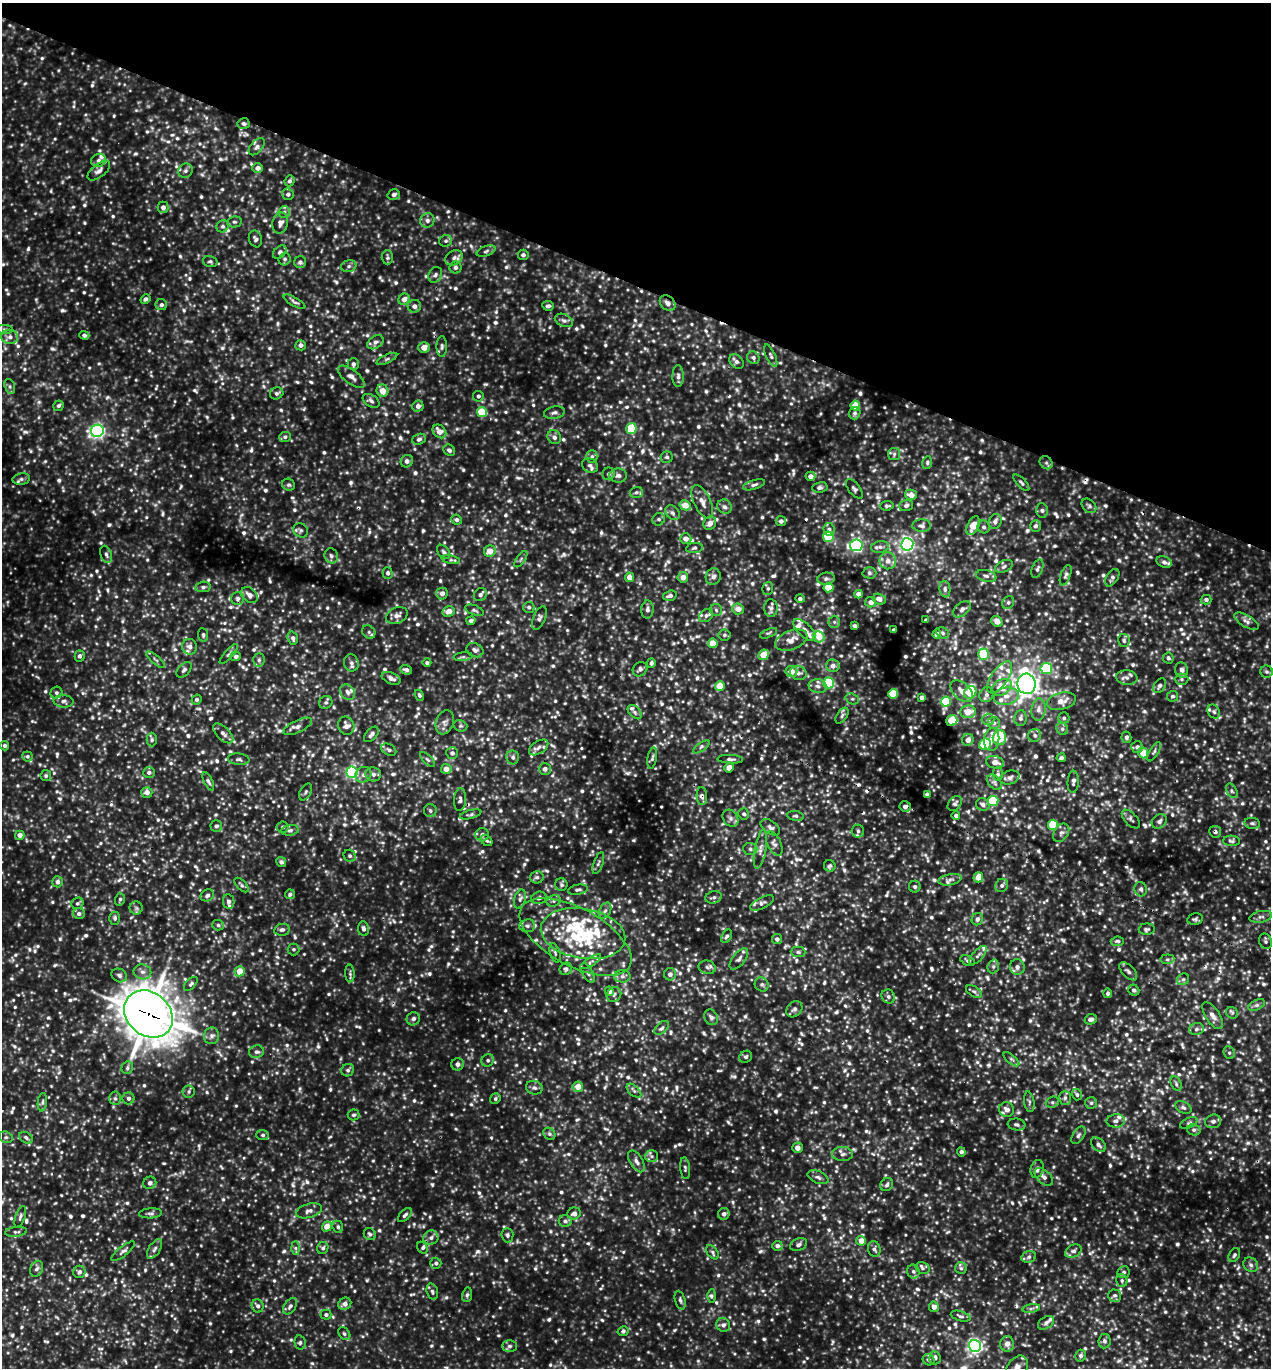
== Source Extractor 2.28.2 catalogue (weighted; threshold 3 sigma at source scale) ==
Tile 2 of 4 x 4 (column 2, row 1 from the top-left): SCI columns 1565-2833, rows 4127-5492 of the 5510 x 5498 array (HDU 1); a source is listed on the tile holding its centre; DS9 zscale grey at full resolution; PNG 1273 x 1370 px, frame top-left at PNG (2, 3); each listed source drawn as its Kron ellipse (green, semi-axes under 4 px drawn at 4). Shown black and unused: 21% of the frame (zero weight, under 3 of 5 exposures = <1% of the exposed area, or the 3 px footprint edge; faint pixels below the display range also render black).
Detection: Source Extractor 2.28.2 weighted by HDU 2 'WHT'; one run over the whole footprint, this tile lists its part. Background 0.15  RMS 0.034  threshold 0.151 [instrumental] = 3 sigma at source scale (4.5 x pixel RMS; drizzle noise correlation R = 1.50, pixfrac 1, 0.05/0.05 arcsec/px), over >= 5 px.
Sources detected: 1584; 7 too faint to see at this stretch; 6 cosmic-ray / hot-pixel residue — neither listed nor drawn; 65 inside a brighter listed object's ellipse — not listed separately; of the other 1506, all 500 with FLUX_AUTO >= 7.01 (the completeness limit of this list) listed and drawn (1006 fainter detections not listed), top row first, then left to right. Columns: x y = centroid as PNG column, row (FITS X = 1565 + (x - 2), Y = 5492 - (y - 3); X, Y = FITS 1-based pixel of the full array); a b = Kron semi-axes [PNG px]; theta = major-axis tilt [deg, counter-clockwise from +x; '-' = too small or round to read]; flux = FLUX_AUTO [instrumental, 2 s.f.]
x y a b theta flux
244 124 6 5 - 8.9
257 147 10 5 49 10
98 160 7 6 - 12
258 168 5 5 - 17
99 171 13 6 38 16
185 171 7 6 - 11
290 181 5 5 - 8.2
288 194 6 6 - 11
394 195 6 5 - 8.5
163 207 5 5 - 16
284 212 6 5 - 7.6
427 220 7 7 - 13
234 222 7 5 9 7.7
280 223 11 7 78 17
223 226 6 6 - 8.3
255 239 8 6 -70 9.2
446 241 6 6 - 7.5
486 251 10 5 19 7.7
280 252 8 5 43 8.3
523 255 5 5 - 10
387 257 7 5 -87 7.4
454 258 9 7 30 14
285 259 6 5 - 7.3
210 261 7 5 -19 7.1
300 262 6 6 - 9.3
349 266 8 6 16 9
456 268 6 6 - 8.8
435 275 8 6 64 11
145 299 5 4 - 9.4
404 299 6 5 - 20
294 302 12 4 -30 8.4
668 303 9 6 -46 21
161 305 6 5 - 9
414 306 7 6 - 15
548 306 6 5 - 9.6
564 320 9 6 -22 12
4 329 8 4 0 7.4
84 335 5 4 - 11
10 337 8 7 - 15
375 342 9 6 35 12
301 345 5 5 - 11
424 347 6 5 - 29
442 347 10 5 90 8.4
771 356 12 4 -65 8.3
753 358 6 6 - 9.3
387 359 11 4 25 7.4
736 361 8 6 -45 12
353 364 6 5 - 11
678 376 11 5 90 12
351 377 16 7 -37 20
10 386 8 5 -71 7.4
382 391 6 6 - 36
277 393 7 6 - 8.6
478 396 5 5 - 8.1
371 401 9 6 -31 10
58 406 6 5 - 7.3
418 406 5 5 - 13
855 406 5 5 - 50
482 412 5 5 - 120
554 413 10 6 10 11
855 413 6 5 - 7.9
631 428 5 5 - 140
97 431 6 6 - 870
439 431 8 6 -44 29
285 437 6 5 - 7
554 437 7 6 - 13
419 439 7 5 20 9
449 450 6 5 - 9.8
894 454 6 6 - 7.3
592 456 6 5 - 7.8
667 457 6 6 - 7.4
407 461 6 6 - 12
927 463 6 5 - 7
1046 463 7 6 - 8.2
590 465 8 7 - 12
608 474 6 6 - 7.8
618 476 9 7 -1 13
810 476 5 4 - 17
21 479 9 5 12 8.6
1021 483 10 4 -47 8.4
289 485 6 6 - 7.5
754 485 11 4 18 8.8
820 487 7 5 9 8.3
854 489 11 5 -52 9.3
636 492 6 5 - 7.6
911 495 6 5 - 25
702 502 18 8 -65 27
685 505 6 5 - 47
906 505 7 5 20 8.4
887 506 7 4 5 7.3
1089 506 8 6 -44 8.6
724 507 8 7 - 11
1042 510 7 5 -87 9.6
672 513 8 6 -44 11
659 519 6 6 - 8.7
457 520 5 5 - 10
781 521 5 5 - 10
995 521 7 6 - 12
710 523 7 6 - 24
922 526 9 6 -3 12
973 526 10 5 62 48
1036 526 6 5 - 10
984 527 6 6 - 8.4
829 529 6 5 - 8.6
301 530 8 7 - 8.8
828 537 5 5 - 140
686 539 6 5 - 20
907 544 6 6 - 910
856 545 6 6 - 520
880 547 9 6 10 11
694 548 8 5 10 8.2
490 551 6 5 - 34
444 552 8 5 -50 8
106 554 9 5 -72 9.9
331 556 7 6 - 11
521 559 9 4 55 7.2
451 560 9 3 -12 7.1
888 561 8 8 - 22
1164 562 8 5 -22 11
1004 566 9 5 24 9
1037 569 9 5 69 8.9
388 573 5 5 - 8.4
869 573 7 5 -2 8
1066 575 11 5 70 10
986 576 10 5 -13 11
629 577 4 4 - 23
683 577 5 5 - 24
713 577 8 7 - 15
1112 578 10 5 58 11
826 579 8 6 8 10
203 587 7 5 9 8.4
768 588 6 5 - 7
829 588 5 5 - 110
945 589 8 5 -82 8.9
442 593 6 5 - 18
859 594 4 4 - 25
249 595 9 7 -43 22
480 595 7 6 - 12
670 596 7 5 17 11
238 598 6 6 - 10
800 599 4 4 - 7.7
879 599 6 5 - 16
1206 600 5 4 - 8.2
871 602 5 5 - 18
1008 603 7 5 59 7.2
529 607 5 5 - 7.5
771 608 9 7 -89 12
738 609 6 5 - 28
962 609 10 6 39 12
474 610 10 5 -21 7.7
647 610 9 6 87 13
716 610 6 6 - 8.1
449 611 6 5 - 31
397 615 11 8 25 19
706 615 7 6 - 9.8
539 618 12 6 68 11
471 620 4 4 - 11
926 620 4 3 - 7.1
997 621 6 5 - 21
1246 621 13 6 -31 16
834 622 6 6 - 7.6
855 626 4 4 - 9.9
805 630 14 6 -43 21
894 630 3 3 - 7.3
369 632 7 6 - 8.8
768 633 9 4 21 7
943 633 7 5 -35 7.2
937 634 4 4 - 17
203 635 7 5 -81 8.2
724 635 6 5 - 7.6
819 637 6 5 - 40
293 638 7 5 -73 10
791 640 17 9 21 33
1124 641 7 5 -77 7.3
713 643 5 4 - 58
190 647 7 7 - 17
475 650 9 6 -27 12
229 654 13 4 48 8.7
984 654 5 5 - 180
763 655 5 5 - 44
80 656 5 5 - 11
236 656 5 4 - 9.3
463 657 9 4 6 7.8
1168 658 5 5 - 7.7
156 660 12 3 -40 7.5
259 660 6 5 - 8.1
351 663 8 7 - 13
427 663 4 4 - 7.4
651 663 5 4 - 8.1
833 666 7 6 - 18
1046 668 6 5 - 220
640 669 8 6 44 11
184 670 9 6 47 9.9
406 670 6 4 -22 9.3
1182 670 8 6 -78 13
791 672 6 5 - 34
1266 672 6 6 - 7.3
798 673 8 7 - 14
1000 677 18 8 56 35
391 678 10 5 -23 16
1127 678 11 7 -5 16
1181 679 7 5 -1 7.4
829 683 5 5 - 200
1026 684 10 9 - 2200
720 686 5 4 - 59
818 686 9 7 -8 15
1160 686 8 5 55 10
1002 687 10 7 30 55
962 691 13 8 -42 24
348 692 8 7 - 13
970 692 7 5 49 110
56 693 6 5 - 7.6
893 694 5 5 - 130
419 695 6 4 -64 7.2
986 695 8 7 - 11
1006 696 12 8 7 30
1173 696 5 5 - 7.2
921 698 4 4 - 13
197 699 5 4 - 7.2
852 699 7 5 -19 7.4
63 701 10 6 -4 12
946 701 5 5 - 140
1061 701 15 8 14 33
326 702 7 6 - 8.5
1038 710 11 7 83 17
635 712 8 5 -46 7.8
968 712 7 6 - 48
1214 712 7 5 -57 7.9
842 716 9 5 55 10
1020 718 8 6 84 11
1064 718 5 5 - 7.7
988 719 6 5 - 9.8
952 721 6 5 - 94
445 722 12 8 70 18
994 723 6 6 - 10
298 726 16 6 26 16
346 726 9 8 - 23
460 726 7 5 -18 7.2
1062 729 6 5 - 8.5
223 733 13 6 -44 18
371 734 9 5 48 11
1035 735 6 6 - 10
999 737 7 7 - 150
1126 737 5 5 - 8.5
992 739 11 7 86 22
152 740 7 5 89 7.3
968 740 6 5 - 20
985 744 6 5 - 140
4 746 5 4 - 8.4
539 747 11 6 33 17
701 747 9 3 34 7.4
1137 747 6 6 - 12
389 750 8 5 -29 9.3
1154 752 11 4 60 7.7
452 753 6 6 - 11
1143 753 6 5 - 67
27 756 5 5 - 7.6
513 757 7 6 - 11
652 758 11 4 80 8.3
1061 758 4 4 - 9.2
239 759 11 5 -6 9.2
427 759 10 4 -44 7.4
730 759 13 4 -3 9.9
995 762 9 6 -13 23
729 767 5 4 - 24
446 769 5 5 - 24
545 769 6 5 - 16
149 772 6 5 - 8.4
352 772 6 5 - 380
373 774 8 7 - 13
998 774 7 5 -88 7.7
363 775 8 7 - 14
46 776 5 5 - 7.6
1010 777 10 6 17 12
208 781 10 4 -64 8.4
995 782 9 6 -45 11
1073 782 11 5 87 12
1232 791 8 5 -61 7.7
147 792 5 5 - 19
306 792 9 5 60 8.2
927 794 4 4 - 11
702 796 9 5 -88 11
460 800 11 6 86 11
993 801 5 5 - 150
955 803 8 6 49 11
983 804 7 6 - 13
905 807 5 5 - 16
430 811 6 6 - 8.8
471 814 11 4 15 7.2
744 814 6 5 - 7.2
795 816 8 5 -10 7.4
956 816 4 4 - 9.4
731 818 9 7 -54 14
1131 819 11 6 -47 10
1159 821 8 6 41 12
1252 823 8 5 -9 7.1
1053 825 5 5 - 120
216 826 6 5 - 8.8
283 827 6 5 - 8
770 827 11 6 -35 12
290 830 9 5 8 9.1
858 831 6 6 - 8.2
1215 832 6 5 - 9.5
1061 833 10 7 56 13
20 835 4 4 - 21
482 835 6 6 - 11
487 840 6 5 - 7.2
1231 841 8 5 -2 7.6
774 844 13 7 -65 15
750 849 7 6 - 8.7
760 849 19 6 80 21
350 856 6 5 - 7.3
281 862 5 4 - 10
598 863 11 4 71 9
830 866 6 5 - 7.2
537 877 7 6 - 9.1
978 877 5 5 - 42
950 880 12 5 11 14
58 882 5 5 - 12
241 885 9 4 -45 7.1
561 885 6 6 - 7.1
1002 885 7 6 - 9.7
915 887 6 6 - 8
1141 889 7 6 - 11
578 890 10 5 11 9.1
290 894 5 4 - 8.2
207 895 7 5 30 9
714 897 8 6 16 9.2
539 898 8 6 15 11
120 899 6 5 - 7
520 899 10 5 74 10
229 901 7 5 -80 15
554 901 7 5 21 8.7
77 903 6 5 - 7.1
762 903 13 5 27 11
136 908 6 6 - 7.5
605 911 8 5 61 11
79 914 6 5 - 10
1261 917 11 5 10 12
115 918 6 5 - 8.3
977 919 6 5 - 10
1195 919 7 5 12 7.2
218 925 6 5 - 7.2
527 926 8 6 6 12
363 929 7 5 -82 12
1147 929 8 6 3 8.3
282 930 8 5 10 11
583 934 42 25 -10 240
727 936 7 5 60 8.4
575 937 62 29 -29 320
777 939 5 5 - 11
1117 941 7 4 7 7.7
1265 941 8 6 -67 9.2
293 949 6 6 - 7
798 952 7 5 -1 7.4
555 953 10 5 -72 8.8
978 955 12 5 48 12
739 959 12 6 51 14
1167 959 7 5 6 7.2
968 961 8 4 -25 7.9
591 962 12 4 33 9.1
993 966 7 5 70 8.5
707 967 8 6 -12 10
1017 967 8 7 - 16
566 969 6 6 - 8.6
240 971 5 5 - 48
1128 971 11 6 -45 11
142 972 9 7 -11 16
350 973 9 4 -88 7.7
588 973 11 5 -60 9.8
670 974 6 6 - 14
119 975 8 6 -29 11
622 976 8 6 1 11
1183 979 6 5 - 7.5
191 984 8 5 46 7.1
762 985 7 6 - 9
1134 990 6 5 - 9.1
609 991 5 4 - 13
974 991 9 5 -32 7.8
1108 993 5 4 - 7.5
614 994 8 6 40 9.9
888 996 7 6 - 9.7
1256 1005 9 5 26 10
794 1009 9 7 47 12
1232 1013 6 5 - 7.3
148 1014 26 21 -41 7400
1213 1016 15 7 -57 23
711 1017 8 6 -61 12
413 1019 7 6 - 11
1091 1019 6 5 - 12
662 1028 8 5 43 9.5
1196 1029 7 6 - 11
211 1036 8 7 - 13
256 1052 7 6 - 11
1229 1053 6 5 - 7.8
746 1057 7 5 33 7.4
1011 1059 9 4 -40 7
488 1060 6 6 - 8.8
458 1064 6 6 - 11
127 1068 6 5 - 8.1
348 1070 6 6 - 8.3
1176 1084 8 5 -65 7.3
578 1087 5 5 - 30
534 1088 8 6 -16 11
189 1091 6 6 - 7.9
634 1091 9 5 -43 8.4
1077 1095 6 5 - 7.1
115 1098 7 5 -86 7.8
128 1098 6 6 - 11
1065 1098 7 6 - 8.8
495 1099 5 5 - 7.2
42 1102 9 4 84 8
1029 1102 10 5 -80 9
1052 1102 7 5 20 7.4
1091 1103 6 6 - 7.2
1183 1107 9 5 -28 9.3
1007 1109 8 7 - 22
354 1115 6 5 - 7.3
1116 1121 9 6 5 13
1213 1121 8 6 15 13
1189 1123 9 5 25 7.9
1017 1124 9 6 -8 9.2
1194 1130 7 5 -13 8.6
549 1134 6 5 - 7
263 1135 6 5 - 7.9
1078 1135 10 5 57 9.8
6 1137 7 5 -18 7.8
26 1138 7 5 -33 7.9
1098 1145 8 6 -44 12
797 1148 5 5 - 20
961 1152 4 4 - 9.2
842 1154 10 7 0 13
651 1156 6 6 - 8.7
636 1161 12 6 -58 15
685 1168 11 5 -84 7.4
1037 1169 9 6 74 15
818 1177 11 6 -22 11
1044 1177 11 6 -43 14
150 1183 6 6 - 12
887 1185 7 6 - 9.1
309 1211 13 7 16 16
151 1213 11 5 4 9.8
574 1213 7 6 - 16
724 1214 6 5 - 12
405 1215 8 5 45 8.8
20 1217 11 5 71 8.8
565 1221 6 6 - 10
327 1226 5 4 - 47
338 1227 6 5 - 7.7
16 1232 11 5 6 8.7
370 1234 6 5 - 7.1
507 1235 7 6 - 8.9
431 1238 7 7 - 13
861 1241 5 5 - 33
799 1244 9 6 23 12
777 1246 5 5 - 12
295 1248 7 4 -89 7.5
323 1248 6 5 - 8.1
422 1248 6 4 -59 7.7
155 1249 11 5 58 13
874 1249 8 6 -77 9.5
123 1251 14 5 38 11
1073 1251 9 6 28 12
712 1252 8 5 -53 7.6
1234 1255 7 5 61 7.6
1029 1257 7 5 19 8.2
436 1263 5 5 - 9.4
1251 1265 8 6 -43 10
923 1268 7 5 -23 9.3
961 1268 6 6 - 7.7
37 1269 8 6 64 11
79 1272 6 6 - 13
913 1272 7 6 - 10
1124 1272 6 6 - 8
1122 1280 6 5 - 8.2
432 1292 8 5 -74 9
467 1295 7 5 80 7
712 1296 6 4 89 7.6
1115 1296 6 6 - 9.7
680 1300 9 5 -74 8.8
345 1304 7 6 - 18
258 1306 7 6 - 11
290 1306 9 5 54 11
934 1307 5 5 - 19
1031 1308 9 4 9 8.3
326 1315 5 5 - 8.7
961 1316 10 5 -15 9
1046 1323 9 5 34 11
723 1325 7 6 - 12
623 1331 5 4 - 8.2
344 1334 7 5 -51 7.6
1105 1341 7 6 - 10
300 1342 7 5 -78 7.4
1007 1344 7 7 - 21
509 1346 7 5 1 11
975 1346 6 6 - 790
1081 1356 6 5 - 9.7
935 1358 6 5 - 15
929 1360 6 5 - 7.6
1017 1368 13 9 54 27
Overlapping masked pixels (flux is a lower limit): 8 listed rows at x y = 244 124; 668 303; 1026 684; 702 796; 905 807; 1215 832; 968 961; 148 1014
Isophote crosses this tile's border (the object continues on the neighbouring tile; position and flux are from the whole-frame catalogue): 1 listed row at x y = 1017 1368
Unlisted compact peaks at least as high as the median listed source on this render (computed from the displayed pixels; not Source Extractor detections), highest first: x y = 505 1010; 478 1251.